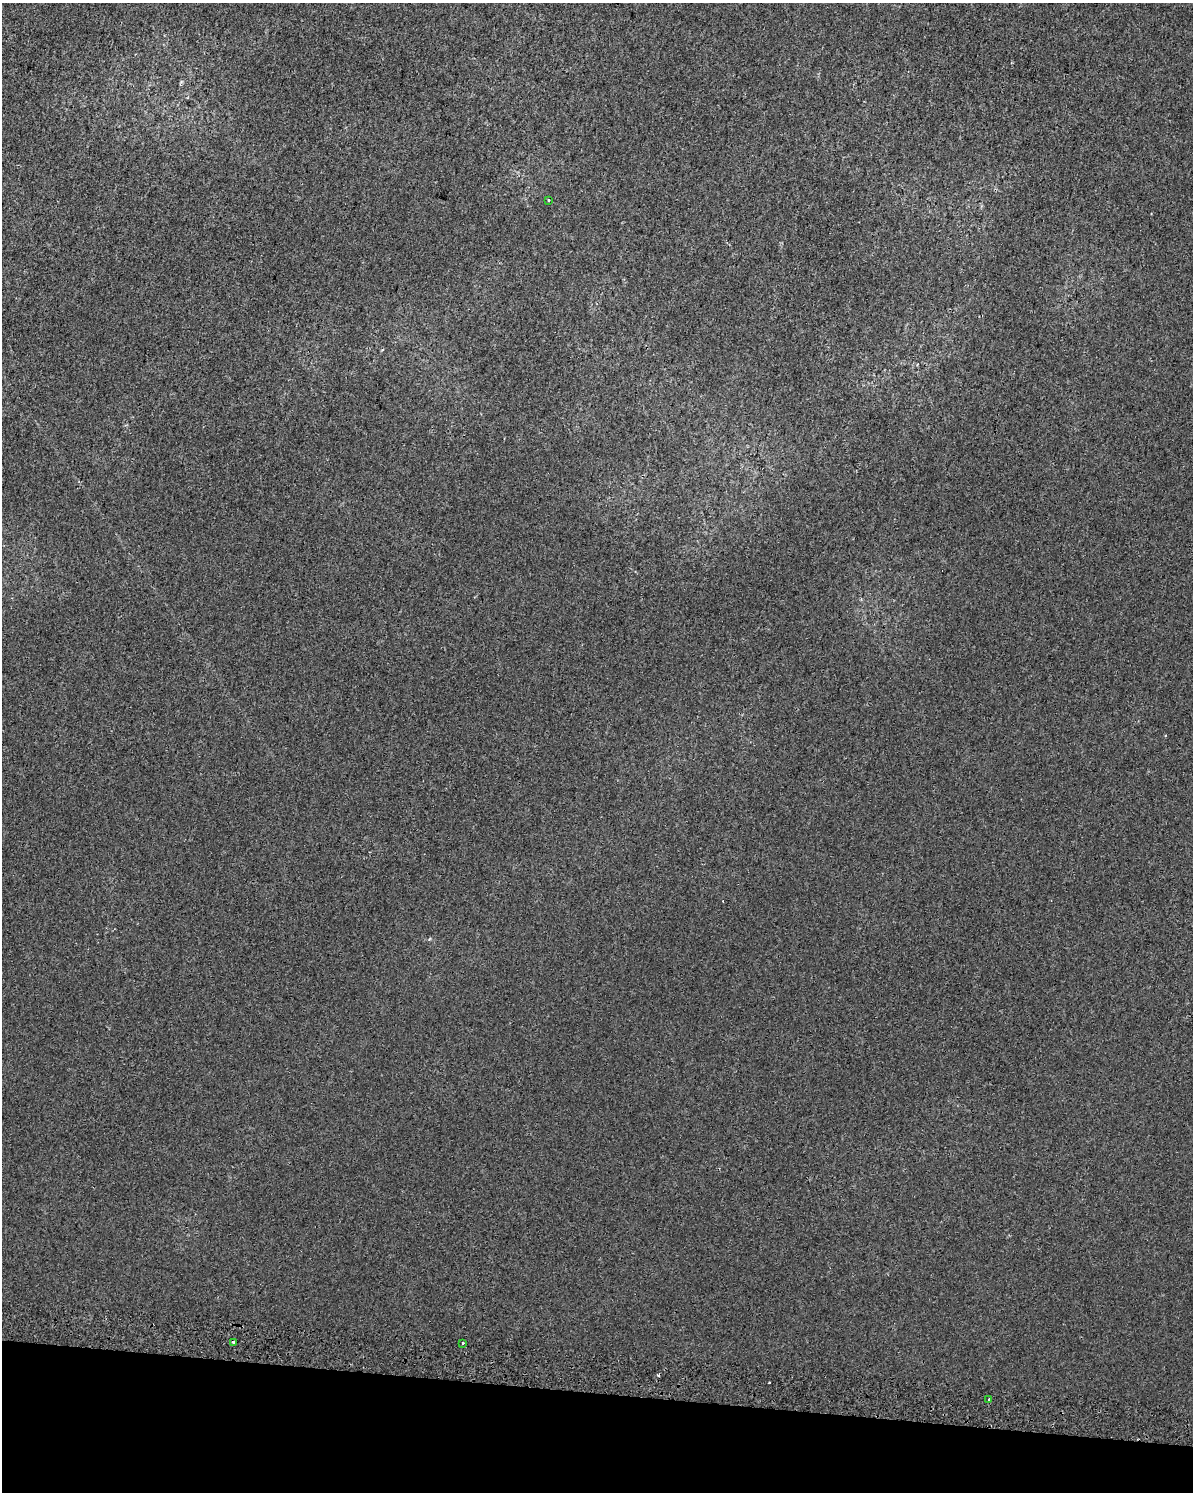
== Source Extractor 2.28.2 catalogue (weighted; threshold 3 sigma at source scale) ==
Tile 11 of 4 x 3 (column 3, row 3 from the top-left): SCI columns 2395-3585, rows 332-1821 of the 4806 x 5072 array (HDU 1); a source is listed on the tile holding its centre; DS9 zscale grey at full resolution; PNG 1195 x 1494 px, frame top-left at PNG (2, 3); each listed source drawn as its Kron ellipse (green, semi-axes under 4 px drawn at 4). Shown black and unused: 7% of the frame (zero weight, under 2 of 3 exposures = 3% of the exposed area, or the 3 px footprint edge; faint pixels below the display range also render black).
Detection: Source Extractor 2.28.2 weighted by HDU 2 'WHT'; one run over the whole footprint, this tile lists its part. Background 2.86e-04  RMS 0.0053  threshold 0.0239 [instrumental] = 3 sigma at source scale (4.5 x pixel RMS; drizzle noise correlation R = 1.50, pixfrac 1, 0.0396/0.0396 arcsec/px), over >= 5 px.
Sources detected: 6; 2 cosmic-ray / hot-pixel residue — neither listed nor drawn; the other 4 listed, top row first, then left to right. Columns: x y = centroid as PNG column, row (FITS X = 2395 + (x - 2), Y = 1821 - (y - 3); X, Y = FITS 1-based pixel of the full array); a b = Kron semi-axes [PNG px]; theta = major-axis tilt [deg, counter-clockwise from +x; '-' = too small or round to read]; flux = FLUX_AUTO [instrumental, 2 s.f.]
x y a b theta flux
548 200 3 3 - 0.86
234 1342 3 3 - 6.9
462 1343 3 3 - 2.6
989 1399 3 3 - 1.8